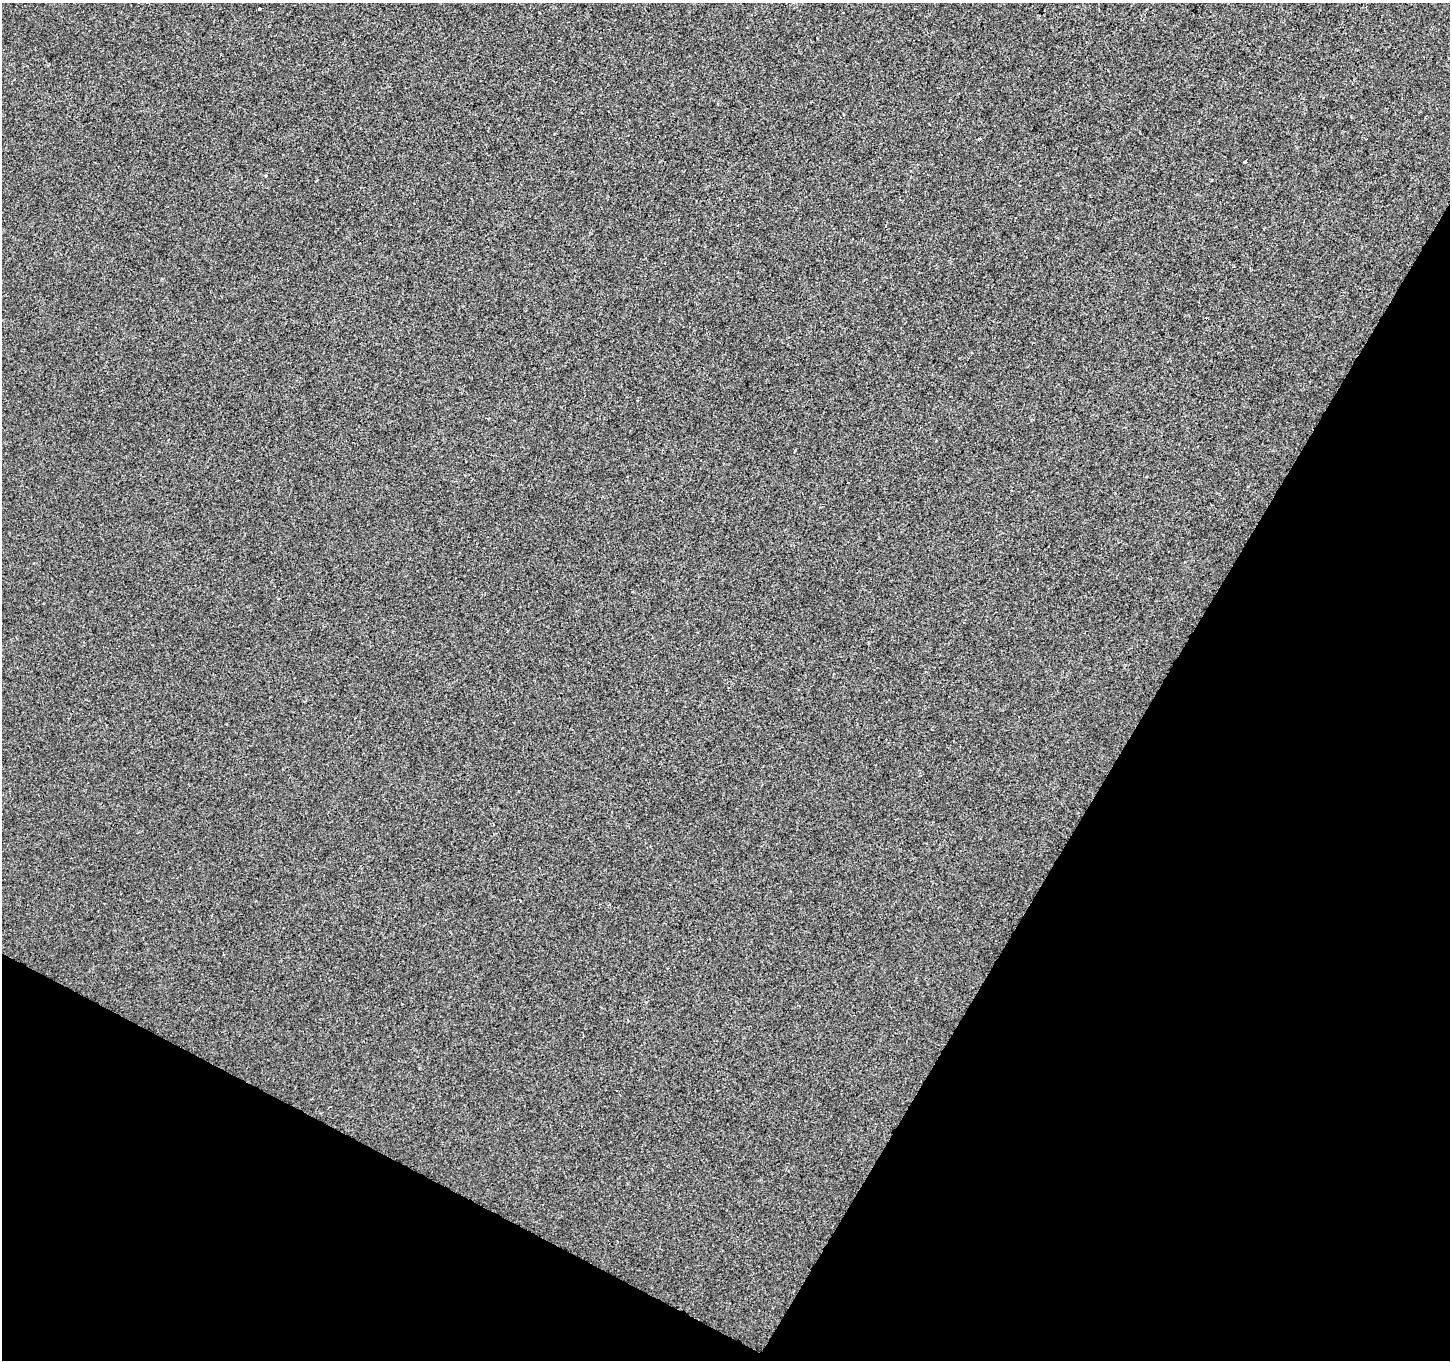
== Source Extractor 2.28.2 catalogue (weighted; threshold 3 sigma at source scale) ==
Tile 15 of 4 x 4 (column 3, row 4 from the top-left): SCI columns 2899-4346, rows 197-1554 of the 5801 x 5890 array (HDU 1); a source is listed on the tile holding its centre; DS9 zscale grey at full resolution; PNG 1452 x 1362 px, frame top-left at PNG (2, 3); no overlay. Shown black and unused: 28% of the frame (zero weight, under 2 of 3 exposures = <1% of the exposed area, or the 3 px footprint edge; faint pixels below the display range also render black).
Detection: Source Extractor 2.28.2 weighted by HDU 2 'WHT'; one run over the whole footprint, this tile lists its part. Background 5.86e-04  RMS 0.0042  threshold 0.0187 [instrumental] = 3 sigma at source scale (4.5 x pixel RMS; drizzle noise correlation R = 1.50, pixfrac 1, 0.0396/0.0396 arcsec/px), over >= 5 px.
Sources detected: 6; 1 cosmic-ray / hot-pixel residue — not listed; the other 5 listed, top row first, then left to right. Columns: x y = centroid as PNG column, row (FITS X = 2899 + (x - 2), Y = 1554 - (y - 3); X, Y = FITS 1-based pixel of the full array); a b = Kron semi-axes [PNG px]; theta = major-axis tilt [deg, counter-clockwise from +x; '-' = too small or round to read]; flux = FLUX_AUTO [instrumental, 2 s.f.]
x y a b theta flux
259 9 3 3 - 7.7
980 139 4 3 - 0.41
1245 162 3 3 - 0.96
266 176 3 3 - 2.7
609 905 3 3 - 0.46